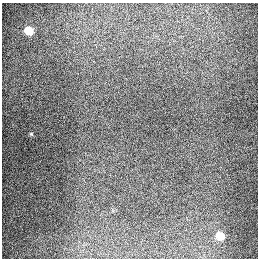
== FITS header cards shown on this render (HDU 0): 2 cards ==
NAXIS1  =                  256
NAXIS2  =                  256

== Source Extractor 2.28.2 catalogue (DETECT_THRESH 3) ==
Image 256 x 256 px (HDU 0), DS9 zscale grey, 1 PNG px = 1 image px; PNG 260 x 260 px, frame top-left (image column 1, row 256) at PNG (2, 3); no overlay
Background 1280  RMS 26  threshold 79.2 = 3 sigma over >= 5 px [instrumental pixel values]
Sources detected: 3; all 3 listed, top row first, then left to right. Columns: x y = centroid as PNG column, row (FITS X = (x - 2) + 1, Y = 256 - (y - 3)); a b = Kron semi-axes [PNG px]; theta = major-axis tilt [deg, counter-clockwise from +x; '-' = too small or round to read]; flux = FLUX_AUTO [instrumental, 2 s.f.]
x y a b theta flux
28 30 6 5 - 68000
31 134 5 4 - 2000
220 236 6 5 - 51000